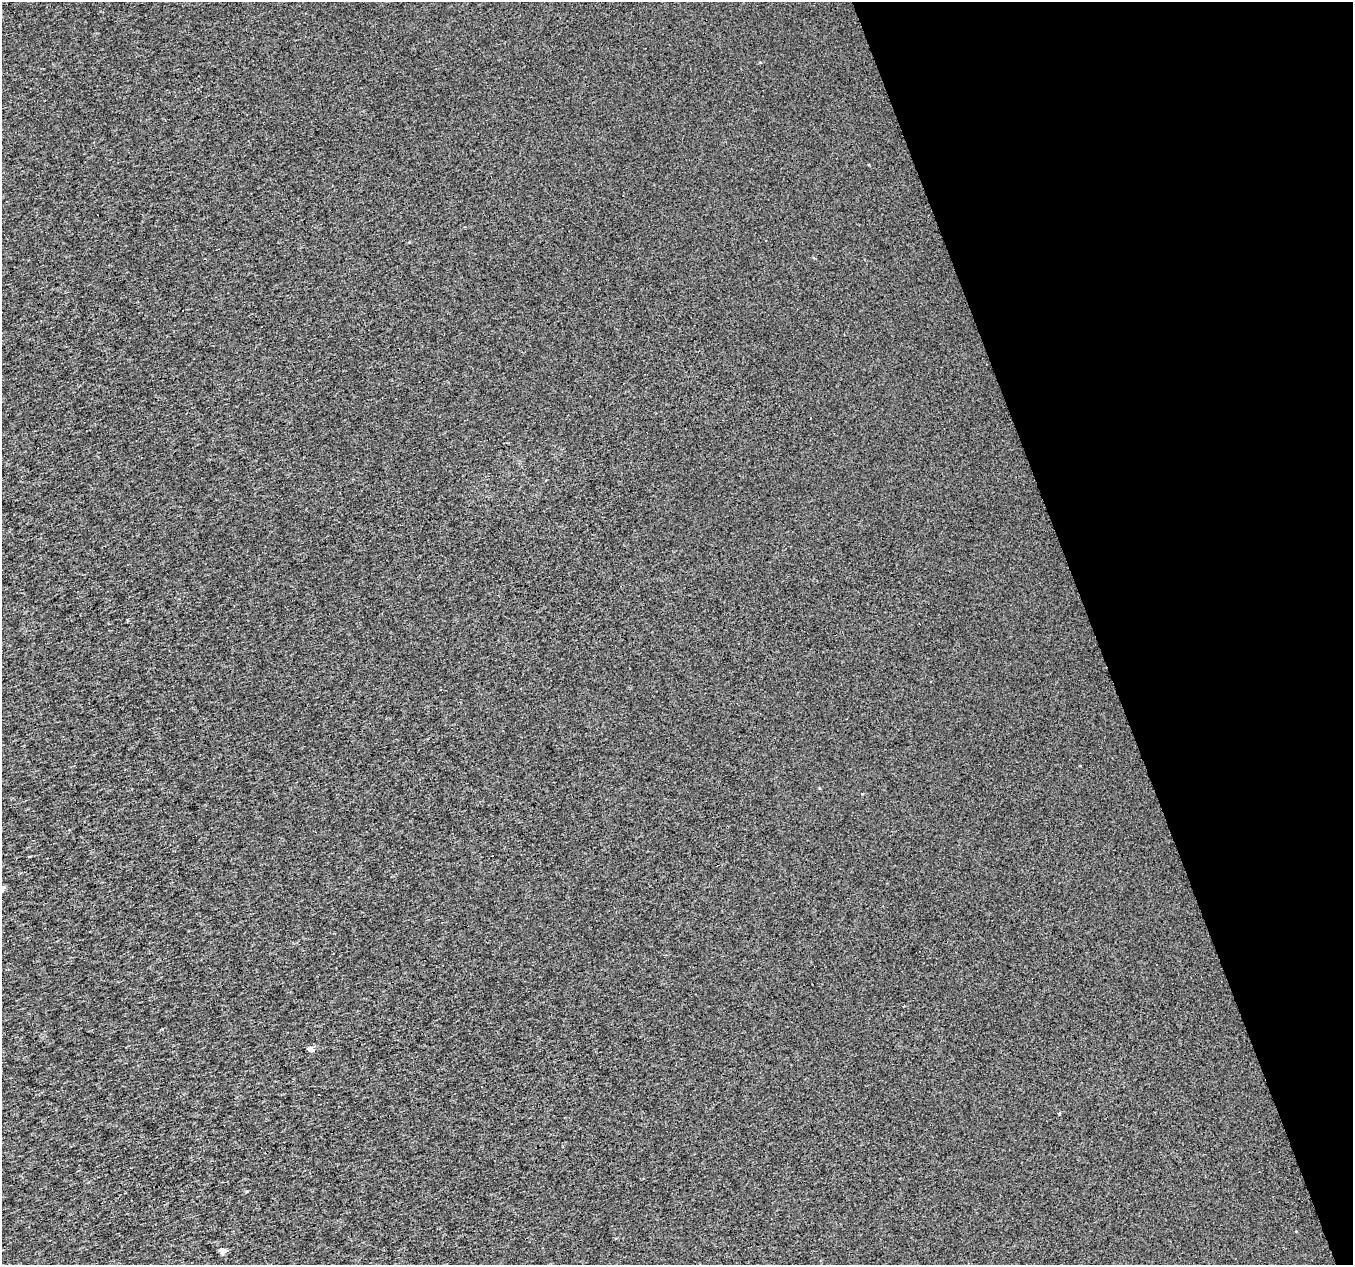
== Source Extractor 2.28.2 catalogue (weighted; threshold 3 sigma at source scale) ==
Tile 12 of 4 x 4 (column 4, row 3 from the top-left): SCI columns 4055-5405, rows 1326-2588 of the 5405 x 5232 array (HDU 1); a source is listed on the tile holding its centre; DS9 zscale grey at full resolution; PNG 1355 x 1267 px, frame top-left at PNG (2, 2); no overlay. Shown black and unused: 19% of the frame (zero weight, under 3 of 4 exposures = <1% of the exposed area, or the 3 px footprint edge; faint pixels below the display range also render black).
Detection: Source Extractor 2.28.2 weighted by HDU 2 'WHT'; one run over the whole footprint, this tile lists its part. Background 5.33e-04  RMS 0.019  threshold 0.085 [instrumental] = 3 sigma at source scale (4.5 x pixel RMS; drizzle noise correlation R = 1.50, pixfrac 1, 0.0396/0.0396 arcsec/px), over >= 5 px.
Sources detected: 5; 2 cosmic-ray / hot-pixel residue — not listed; the other 3 listed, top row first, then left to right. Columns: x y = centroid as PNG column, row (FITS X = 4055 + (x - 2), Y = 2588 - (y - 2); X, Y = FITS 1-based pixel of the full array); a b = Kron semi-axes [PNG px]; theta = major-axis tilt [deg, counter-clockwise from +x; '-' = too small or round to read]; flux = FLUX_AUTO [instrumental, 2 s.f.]
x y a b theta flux
311 1049 4 4 - 17
1059 1114 4 3 - 1.9
223 1251 5 4 - 18